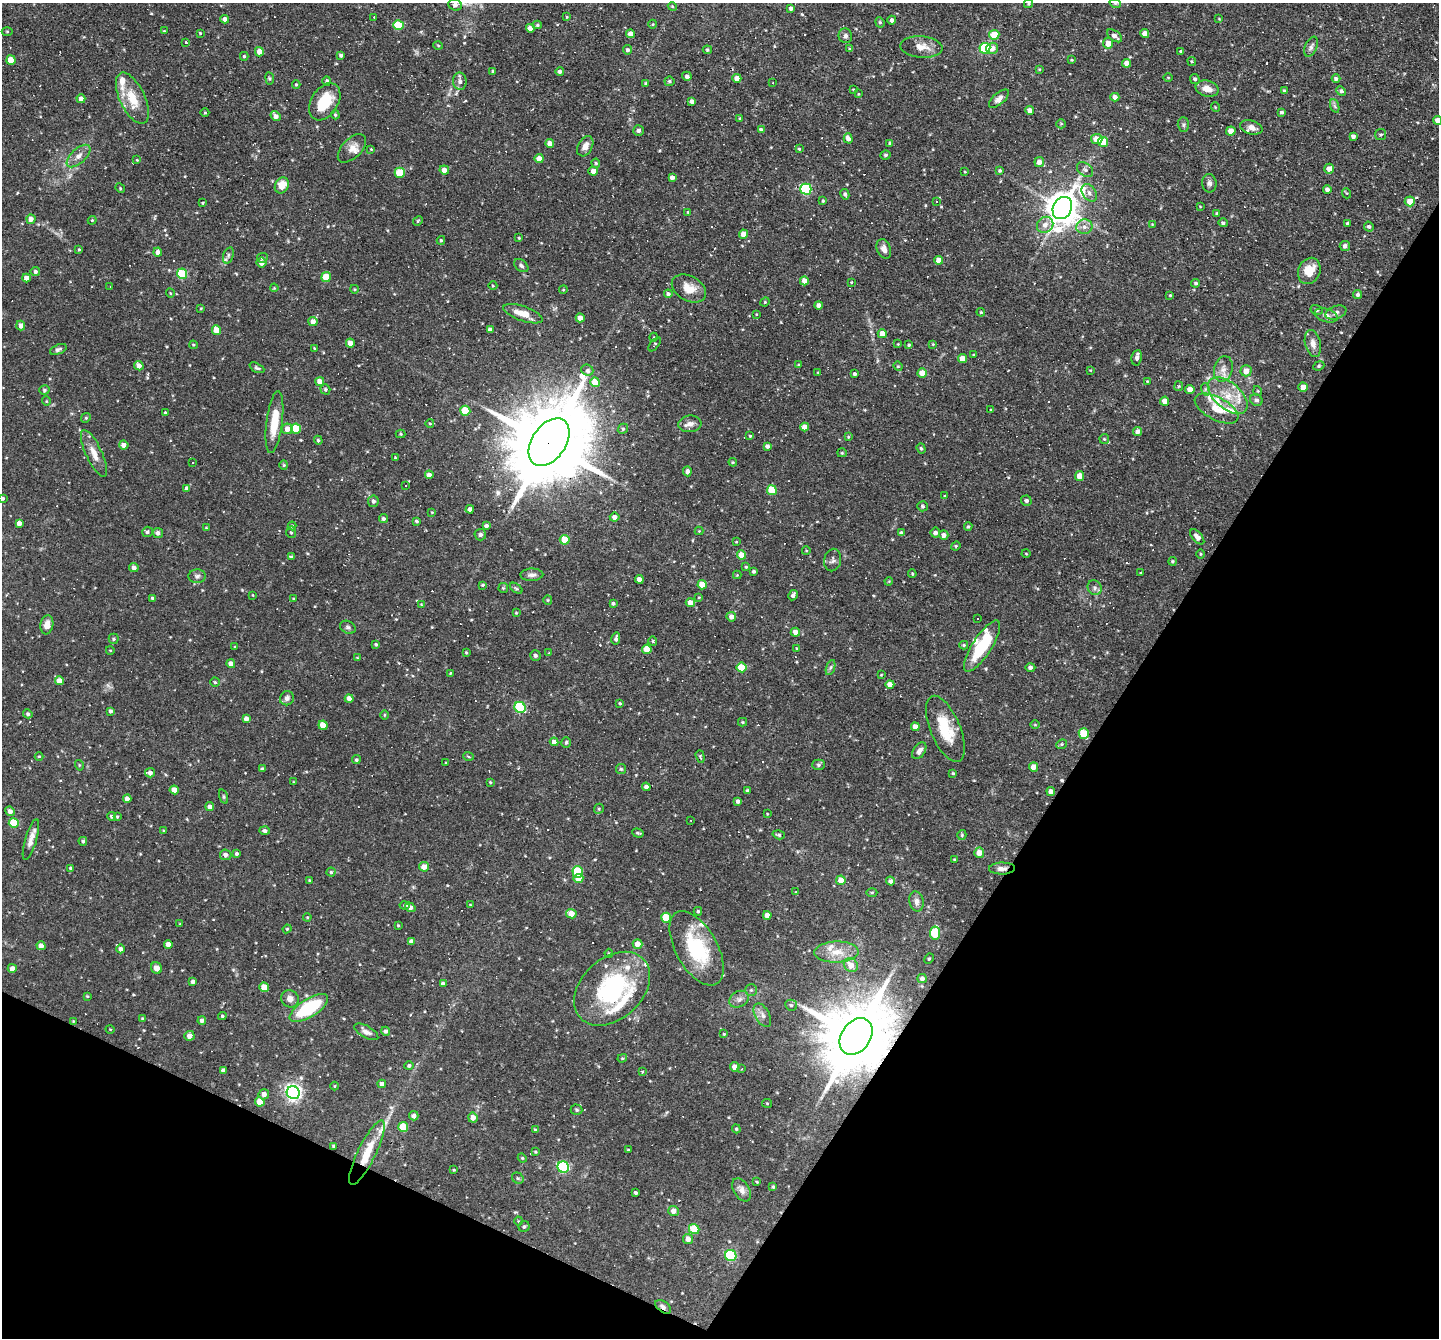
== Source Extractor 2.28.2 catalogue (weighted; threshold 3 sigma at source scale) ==
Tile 15 of 4 x 4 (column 3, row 4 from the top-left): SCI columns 2876-4312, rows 278-1613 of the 5750 x 5760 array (HDU 1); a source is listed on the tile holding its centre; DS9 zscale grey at full resolution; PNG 1441 x 1340 px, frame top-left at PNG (2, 3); each listed source drawn as its Kron ellipse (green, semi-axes under 4 px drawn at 4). Shown black and unused: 28% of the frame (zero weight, under 3 of 4 exposures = <1% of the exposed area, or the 3 px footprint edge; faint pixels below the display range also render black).
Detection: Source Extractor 2.28.2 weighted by HDU 2 'WHT'; one run over the whole footprint, this tile lists its part. Background 0.0762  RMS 0.0046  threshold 0.0208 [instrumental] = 3 sigma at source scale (4.5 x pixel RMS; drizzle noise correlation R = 1.50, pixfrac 1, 0.05/0.05 arcsec/px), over >= 5 px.
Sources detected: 555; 1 inside a brighter object's white glare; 49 cosmic-ray / hot-pixel residue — neither listed nor drawn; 15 inside a brighter listed object's ellipse — not listed separately; the other 490 listed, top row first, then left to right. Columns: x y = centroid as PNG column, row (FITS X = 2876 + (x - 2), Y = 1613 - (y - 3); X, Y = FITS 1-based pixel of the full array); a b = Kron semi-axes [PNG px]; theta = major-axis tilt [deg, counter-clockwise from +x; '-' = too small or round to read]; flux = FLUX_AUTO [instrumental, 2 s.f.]
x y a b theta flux
1115 3 6 3 -18 0.57
1029 4 4 4 - 0.53
455 5 7 5 -21 1.6
672 6 4 3 - 0.45
791 8 4 4 - 1.5
374 17 3 2 - 0.35
567 17 4 3 - 0.4
225 19 4 4 - 2.1
1219 19 4 2 - 0.3
892 20 4 4 - 1.4
880 22 5 4 - 0.63
653 24 4 3 - 0.35
398 25 5 5 - 20
537 25 4 4 - 0.61
530 28 4 4 - 2.8
7 31 5 3 - 0.41
164 31 3 3 - 0.36
200 33 3 3 - 0.37
630 34 4 4 - 2.6
1145 34 4 4 - 3.5
994 35 5 5 - 8.7
845 36 7 6 - 1.4
1114 36 8 5 -37 2.4
185 42 3 3 - 2.1
1108 43 5 5 - 4.4
438 46 5 3 - 0.4
921 47 21 10 -5 5.4
1311 47 10 6 66 1.5
985 48 5 5 - 26
992 48 6 5 - 3.2
849 49 4 3 - 0.43
627 50 5 4 - 0.9
707 50 4 4 - 0.81
1181 51 3 3 - 0.76
259 52 5 4 - 3.4
341 55 4 4 - 1
244 56 4 4 - 0.63
11 60 4 4 - 7.6
1072 60 4 3 - 0.48
1192 61 4 3 - 0.39
1127 63 4 4 - 3.8
1039 69 4 3 - 0.39
493 71 4 3 - 0.61
560 71 4 4 - 1.2
687 76 5 4 - 1.5
1168 77 4 3 - 0.33
270 78 6 3 -81 0.54
737 78 4 4 - 4
1195 79 5 4 - 1
1336 79 4 4 - 1
327 81 4 4 - 0.87
460 81 9 7 -86 1.8
669 81 5 4 - 0.82
646 83 4 3 - 0.56
773 83 2 2 - 0.54
296 84 4 3 - 0.55
853 89 4 2 - 0.33
1207 89 12 8 -16 4.4
1284 90 4 3 - 0.59
1341 91 5 4 - 1
858 94 4 2 - 0.32
1115 97 4 4 - 2.1
132 98 27 12 -64 11
81 99 4 4 - 2.8
999 99 12 5 41 2.5
692 101 4 4 - 1.6
325 102 20 13 58 14
1335 106 7 4 -70 0.95
1215 107 5 3 - 0.39
1030 111 4 4 - 3.5
205 112 4 3 - 0.46
1282 112 4 4 - 0.99
335 115 5 3 - 0.56
276 116 5 4 - 2.3
740 118 4 4 - 0.48
1437 120 4 4 - 2.5
1061 124 5 4 - 0.57
1183 125 7 5 -89 0.97
1251 127 11 7 -16 2.9
638 130 5 5 - 1.3
761 130 4 4 - 1.2
1231 131 4 4 - 5.2
1381 135 5 5 - 0.77
1353 136 4 4 - 1.3
848 138 5 4 - 2.5
1097 139 5 5 - 5.5
1103 142 5 5 - 10
550 143 4 4 - 3.3
890 143 4 4 - 0.92
585 146 11 7 61 3
352 148 17 9 45 3.7
371 149 3 3 - 0.31
799 149 4 3 - 0.46
885 155 5 4 - 0.86
78 156 14 7 43 3
539 159 4 4 - 4.5
137 160 4 3 - 0.32
1039 162 5 5 - 3.3
596 163 4 4 - 0.49
1329 169 5 5 - 2.8
444 170 5 4 - 3.1
1085 170 9 6 -37 1.4
593 171 5 4 - 3.2
1000 171 3 3 - 0.69
965 172 3 3 - 0.4
400 173 5 5 - 16
672 177 4 4 - 1.8
1209 183 9 7 -82 1.6
282 185 8 6 62 6.3
120 188 5 4 - 0.55
806 189 5 5 - 42
1327 189 4 4 - 1.6
1089 193 9 6 -55 1.8
1346 193 5 3 - 0.41
845 194 5 4 - 1.1
823 201 3 3 - 0.55
1410 201 5 5 - 4.9
937 202 2 2 - 0.45
203 203 3 3 - 0.47
1200 206 4 2 - 0.3
1062 208 11 9 62 910
688 212 3 3 - 0.56
1217 213 4 3 - 0.47
31 219 4 4 - 2.6
92 220 4 4 - 0.42
418 221 5 4 - 0.63
1223 223 5 4 - 1
1152 224 3 3 - 0.3
1347 224 3 3 - 0.64
1045 225 8 8 - 2.7
1369 226 5 4 - 0.94
1084 227 8 7 - 2.3
744 234 4 4 - 5.1
519 238 4 4 - 0.4
441 240 4 3 - 0.64
1345 246 5 5 - 1.5
79 249 4 3 - 0.51
884 249 10 7 -68 2.4
158 252 4 4 - 2.2
228 255 8 5 72 1.1
262 258 5 4 - 0.76
938 260 4 4 - 2.8
262 263 5 5 - 3.5
521 266 8 5 -40 1.1
35 271 5 4 - 1
1309 271 13 10 66 8.1
182 274 5 5 - 26
326 277 5 5 - 9
26 278 4 4 - 3.5
804 281 4 4 - 3.1
851 282 4 2 - 0.31
1195 283 4 4 - 0.74
110 286 3 2 - 0.28
493 286 4 3 - 0.4
274 288 4 3 - 0.42
689 288 18 12 -29 6.8
354 289 4 3 - 0.36
563 290 4 3 - 0.4
170 293 4 3 - 0.36
668 294 4 4 - 1.1
1170 295 3 3 - 0.45
1358 295 4 4 - 0.99
765 302 5 4 - 0.47
819 305 4 4 - 2
201 308 3 2 - 0.37
1317 310 6 5 - 0.87
981 312 4 4 - 0.45
1336 312 11 6 20 1.6
523 314 20 7 -19 6.7
756 314 3 2 - 0.27
1326 315 12 6 -15 2.1
580 318 4 4 - 3.8
313 321 4 4 - 3.1
21 325 5 4 - 2.4
216 330 5 4 - 5.9
490 330 4 4 - 2.1
882 334 4 4 - 4.5
654 337 4 3 - 0.37
350 343 4 4 - 3.7
1313 343 14 7 -75 3.1
655 344 8 2 50 0.53
898 344 3 3 - 0.3
933 344 3 2 - 0.34
193 345 4 3 - 0.49
909 345 4 3 - 0.63
314 348 3 2 - 0.36
58 349 9 4 22 1
974 355 4 2 - 0.34
1137 358 8 5 80 1.2
963 359 4 4 - 5.8
799 365 4 3 - 0.54
139 366 5 4 - 2.6
898 366 5 4 - 0.53
1319 366 6 4 23 0.62
257 368 8 4 -27 0.89
1223 369 13 9 75 3.3
587 370 6 5 - 1.3
1090 370 4 3 - 0.35
1246 371 5 5 - 3.8
818 372 3 2 - 0.3
922 373 4 4 - 5.3
855 374 3 3 - 0.79
320 381 4 4 - 4.4
1147 381 3 2 - 0.3
595 382 5 4 - 10
1179 386 5 4 - 0.54
1303 387 4 4 - 4.2
325 389 5 4 - 0.65
1190 389 4 4 - 3.7
1205 389 6 4 -72 0.71
44 390 5 5 - 0.81
1258 391 5 3 - 0.37
1228 396 23 13 -40 11
1256 400 6 5 - 1.4
46 401 5 3 - 0.34
1165 401 4 4 - 4.1
1217 409 24 11 -28 7.2
990 410 3 2 - 0.39
465 411 5 5 - 12
165 413 3 3 - 0.79
86 418 5 4 - 0.59
274 422 31 8 83 11
430 423 4 3 - 0.4
690 424 11 8 6 2.4
805 427 4 4 - 3.8
287 429 5 5 - 3.6
296 429 5 5 - 16
623 429 5 4 - 0.68
1138 432 4 4 - 1.8
401 434 5 4 - 0.54
750 436 4 3 - 0.45
848 437 4 3 - 0.45
1104 439 5 4 - 0.59
318 440 4 4 - 0.72
549 442 26 17 55 7700
124 445 5 4 - 2.6
767 446 4 4 - 1.4
921 448 5 4 - 0.69
94 453 25 8 -64 4.8
842 453 5 4 - 0.5
395 457 3 3 - 0.35
192 462 3 3 - 1.3
733 462 4 4 - 0.47
284 465 4 4 - 0.5
687 471 5 4 - 1.6
429 475 4 4 - 2.5
1079 476 5 4 - 4.3
406 486 3 2 - 0.43
187 488 4 4 - 2.4
772 490 5 5 - 14
945 496 4 4 - 0.41
3 498 4 3 - 0.78
373 501 5 5 - 1.1
1026 501 5 5 - 1.2
923 506 5 5 - 0.86
470 509 4 4 - 1.8
432 512 4 3 - 0.36
615 517 5 4 - 2.3
383 519 4 4 - 0.95
416 521 4 3 - 0.74
19 523 4 4 - 2.7
292 526 4 4 - 0.62
487 526 4 3 - 1.9
968 527 4 3 - 0.58
206 528 4 3 - 0.41
699 531 4 4 - 0.38
147 532 5 5 - 0.92
291 532 5 5 - 0.7
158 533 5 5 - 1.7
901 533 4 3 - 0.85
935 533 5 5 - 1.5
480 535 6 5 - 1.3
944 535 5 4 - 2
1197 537 9 5 -48 3
565 540 5 5 - 11
736 542 3 3 - 0.39
956 546 4 4 - 0.55
806 551 4 3 - 0.34
1026 554 4 3 - 0.35
1201 554 5 3 - 0.4
742 555 5 4 - 5.1
291 557 3 3 - 0.62
833 560 11 8 78 1.6
1172 561 4 4 - 0.65
746 567 4 4 - 0.5
134 568 5 4 - 1.8
754 571 4 3 - 0.81
1140 573 3 2 - 0.3
912 574 4 3 - 0.47
532 575 11 6 1 1.8
737 575 4 4 - 0.39
197 576 8 7 - 1.5
639 579 4 4 - 2.6
889 581 4 3 - 0.38
483 585 4 3 - 0.54
702 585 4 4 - 7.9
503 588 5 5 - 0.58
516 588 7 3 -37 0.61
1095 588 7 7 - 1.3
253 595 3 2 - 0.3
793 595 5 4 - 1.2
699 597 4 2 - 0.32
153 598 4 3 - 0.9
293 599 3 2 - 0.35
548 600 5 4 - 0.46
613 603 3 3 - 0.81
690 603 4 4 - 3.6
421 604 3 3 - 0.28
516 613 4 3 - 0.45
731 617 5 5 - 2.7
977 618 3 2 - 0.72
47 625 9 6 81 3.3
348 627 8 6 -27 1.1
795 632 5 4 - 2.8
114 639 5 5 - 0.69
616 639 6 3 78 1.2
653 641 5 3 - 0.58
376 644 3 3 - 0.68
964 645 4 3 - 0.55
235 646 3 2 - 0.39
982 646 30 9 57 20
797 648 4 2 - 0.33
647 649 4 4 - 9.6
110 650 4 3 - 0.34
466 653 3 2 - 0.49
549 653 3 3 - 0.32
535 655 5 5 - 1
357 658 4 3 - 0.4
231 664 4 4 - 3.1
741 667 5 5 - 11
831 667 8 3 71 0.84
1030 667 5 4 - 1.2
450 673 3 3 - 0.55
881 675 4 3 - 0.35
59 681 4 4 - 4.3
215 682 4 4 - 0.63
890 684 4 4 - 3.8
287 698 7 6 - 1.6
349 698 4 4 - 3.2
620 703 4 3 - 0.54
520 707 6 5 - 27
110 711 4 3 - 1.1
28 714 4 4 - 1.1
385 715 4 3 - 0.43
246 719 4 4 - 2.9
743 722 4 4 - 0.51
323 725 4 4 - 6.9
1035 725 4 3 - 0.36
915 727 4 4 - 3.3
945 729 35 15 -67 16
1084 733 5 5 - 13
554 742 4 4 - 3.2
566 742 5 4 - 0.75
1061 744 5 4 - 0.58
919 751 9 6 56 2.3
39 756 4 3 - 0.41
469 756 5 3 - 0.55
700 757 6 4 -72 0.54
356 760 4 4 - 0.79
446 763 3 2 - 0.41
79 765 5 3 - 0.4
819 765 6 5 - 0.93
1034 767 5 4 - 3.5
262 769 4 3 - 0.77
621 769 5 5 - 0.68
150 773 5 4 - 2.1
953 773 4 3 - 0.54
294 782 4 2 - 0.28
490 782 4 3 - 0.45
646 787 4 4 - 1.4
174 790 4 4 - 5
747 790 3 3 - 0.56
1051 791 4 4 - 2.7
224 797 7 3 -71 0.56
127 799 4 4 - 2.8
738 801 4 4 - 1.2
210 807 4 4 - 2.1
599 809 5 4 - 0.58
10 811 5 4 - 2
767 814 3 2 - 0.3
112 816 4 4 - 0.82
117 816 4 3 - 0.48
691 820 2 2 - 0.31
14 823 5 5 - 18
164 831 4 3 - 0.43
265 831 5 4 - 1.4
638 833 6 3 -18 0.65
779 835 6 4 -16 0.72
962 835 5 4 - 0.52
31 840 21 5 73 3.3
83 841 4 4 - 0.82
979 853 5 5 - 4
237 854 4 3 - 0.89
226 855 6 5 - 2
954 860 3 2 - 0.45
424 867 5 4 - 4.1
71 868 4 4 - 0.7
1002 869 13 6 1 2.1
331 872 4 4 - 0.71
578 872 5 5 - 21
578 878 5 4 - 5.4
841 880 5 5 - 5
310 881 4 4 - 0.82
890 881 4 4 - 1.3
796 892 3 2 - 0.34
872 892 5 3 - 0.48
916 901 10 7 -79 2
470 905 3 2 - 0.29
405 906 5 3 - 0.45
410 907 6 4 -34 2.6
698 911 4 4 - 0.63
571 914 5 4 - 4.9
767 915 4 4 - 2.9
307 917 4 3 - 0.41
666 918 5 5 - 12
180 924 4 2 - 0.31
398 925 3 3 - 0.42
287 929 4 4 - 0.5
935 933 6 5 - 20
411 941 4 4 - 1.8
168 944 4 4 - 3.3
638 944 5 5 - 4.6
41 946 4 4 - 3.6
697 948 41 20 -61 33
120 949 4 4 - 1.5
836 952 22 10 2 7.3
609 953 5 4 - 0.57
929 959 5 4 - 0.59
851 965 7 6 - 4.2
12 968 4 4 - 2
157 968 6 5 - 2.8
922 979 5 4 - 1.6
193 982 4 4 - 1.5
443 984 4 4 - 1.6
264 987 5 4 - 7.3
612 989 43 30 43 55
751 990 6 6 - 0.87
87 996 4 4 - 0.46
290 999 9 8 - 3
739 999 10 8 30 2.1
791 1005 6 5 - 1.1
309 1008 22 9 32 31
762 1015 13 7 -61 2.4
222 1016 4 3 - 0.62
142 1019 3 3 - 0.58
202 1020 4 4 - 1.5
73 1021 2 2 - 0.31
110 1029 4 3 - 0.32
386 1031 4 4 - 1.2
366 1032 13 6 -29 2.2
724 1034 3 2 - 0.43
189 1036 5 5 - 2.9
856 1036 20 14 55 5200
622 1058 5 4 - 0.48
409 1066 5 4 - 0.89
735 1067 5 4 - 3.3
742 1069 3 3 - 0.37
223 1070 4 4 - 1.5
643 1071 3 3 - 0.56
382 1084 4 4 - 2.4
335 1086 4 3 - 0.33
293 1093 6 6 - 170
264 1094 5 5 - 2.7
260 1102 4 4 - 6.3
767 1103 5 4 - 0.51
576 1110 6 5 - 0.7
414 1116 5 4 - 1.9
473 1118 5 5 - 3.1
403 1127 5 5 - 11
736 1129 4 4 - 0.54
535 1130 4 3 - 0.48
334 1146 3 3 - 0.86
628 1149 4 2 - 0.36
535 1152 4 3 - 0.43
367 1153 36 9 64 12
522 1158 4 4 - 0.44
563 1167 6 5 - 50
454 1170 4 3 - 0.44
518 1178 6 5 - 0.78
757 1182 4 3 - 0.37
773 1187 3 3 - 0.59
742 1190 13 8 -58 2.3
636 1193 4 3 - 0.71
673 1211 5 5 - 2.6
519 1221 4 4 - 0.45
524 1227 6 5 - 0.86
694 1229 5 5 - 12
688 1239 5 5 - 2.6
731 1256 6 5 - 33
663 1307 9 5 -36 1.6
Overlapping masked pixels (flux is a lower limit): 5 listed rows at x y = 549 442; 1002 869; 856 1036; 367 1153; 663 1307
Isophote crosses this tile's border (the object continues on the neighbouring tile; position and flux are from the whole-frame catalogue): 2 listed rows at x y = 1437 120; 3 498